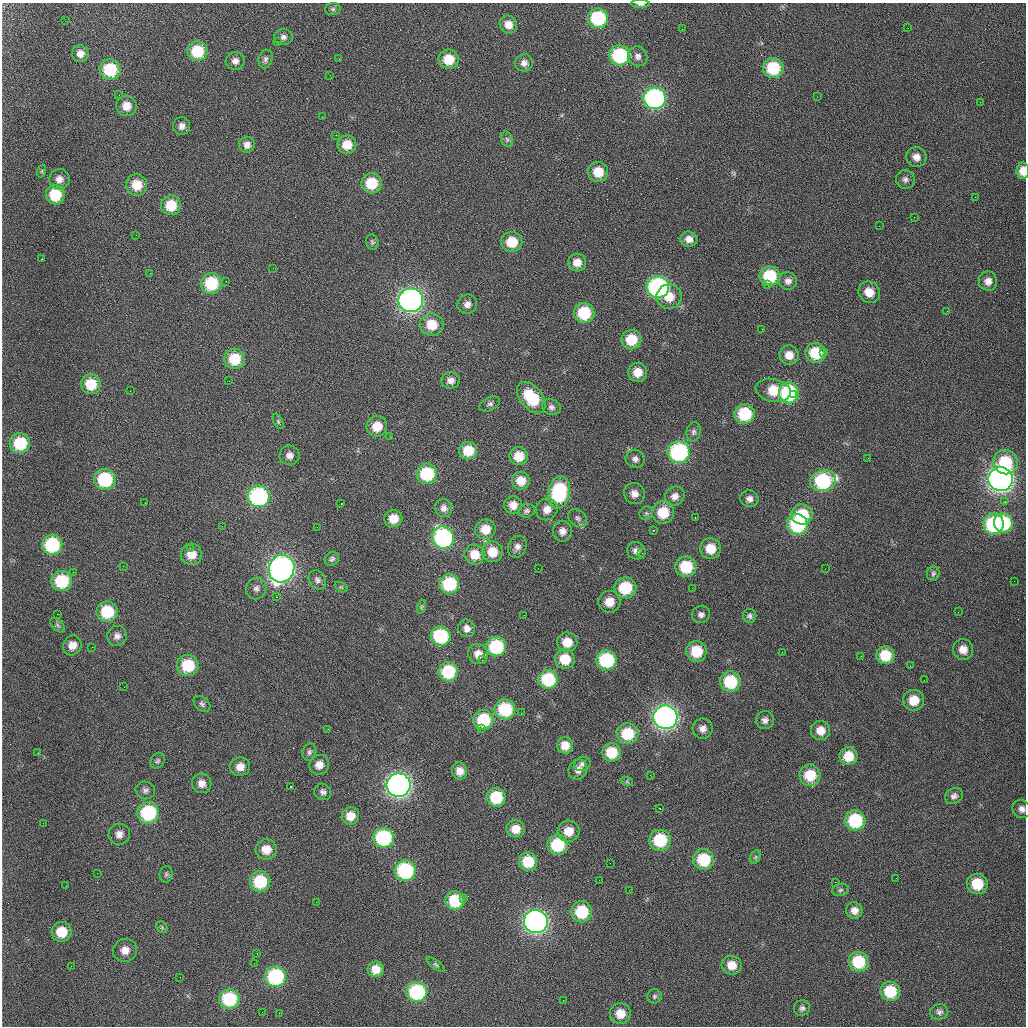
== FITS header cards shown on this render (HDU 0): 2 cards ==
NAXIS1  =                 1024 / Comment
NAXIS2  =                 1024 / Comment

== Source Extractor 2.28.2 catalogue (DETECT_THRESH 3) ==
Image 1024 x 1024 px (HDU 0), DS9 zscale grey, 1 PNG px = 1 image px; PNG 1028 x 1028 px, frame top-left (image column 1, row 1024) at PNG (2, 3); each listed source drawn as its Kron ellipse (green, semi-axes under 4 px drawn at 4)
Background 17.8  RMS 2.8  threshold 8.48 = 3 sigma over >= 5 px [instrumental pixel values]
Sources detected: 276; all 276 listed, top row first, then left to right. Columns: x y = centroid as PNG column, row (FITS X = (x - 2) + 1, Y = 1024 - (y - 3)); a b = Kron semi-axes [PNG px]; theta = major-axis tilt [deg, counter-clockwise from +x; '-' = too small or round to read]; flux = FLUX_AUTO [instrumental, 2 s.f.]
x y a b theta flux
641 4 9 4 -1 560
333 9 7 6 - 380
598 18 10 10 - 12000
65 21 3 2 - 230
508 24 9 8 - 1800
908 28 2 2 - 170
682 29 2 2 - 92
283 37 9 8 - 730
277 41 3 3 - 160
197 51 10 10 - 7200
80 54 8 8 - 1400
619 55 10 10 - 15000
638 56 10 9 - 920
266 59 9 6 75 610
339 59 2 2 - 140
449 59 10 9 - 3900
235 61 9 9 - 1000
524 63 9 8 - 1100
773 68 10 10 - 8600
110 69 10 10 - 8700
330 75 3 2 - 170
119 95 3 2 - 190
817 97 2 2 - 210
655 98 11 11 - 41000
980 102 2 2 - 83
126 106 10 10 - 2200
322 117 3 2 - 270
181 126 9 8 - 1100
336 135 2 2 - 90
507 139 8 6 -67 460
247 145 8 8 - 1100
347 145 9 9 - 3000
916 157 10 10 - 1500
42 171 6 4 71 260
1023 171 8 6 -90 2000
598 172 10 10 - 3500
59 179 10 10 - 1400
905 179 9 9 - 850
371 183 10 10 - 5500
137 185 11 10 - 3800
55 195 9 9 - 6500
975 197 2 2 - 310
171 205 10 10 - 4600
914 217 2 2 - 400
879 226 2 2 - 360
136 235 2 2 - 300
689 239 8 7 - 1300
372 242 7 6 - 410
512 242 10 10 - 4500
42 259 2 2 - 100
577 263 9 9 - 1800
273 268 2 2 - 470
150 273 2 2 - 400
770 276 10 10 - 8700
226 281 2 2 - 240
788 281 9 8 - 940
988 281 9 9 - 1400
211 283 10 10 - 8500
768 285 3 2 - 550
658 287 11 11 - 39000
869 292 11 10 - 2900
669 297 12 12 - 3100
411 300 12 12 - 80000
467 304 10 9 - 1100
947 311 2 2 - 110
584 313 10 10 - 8400
432 325 12 11 - 4000
762 329 2 2 - 290
631 340 10 9 - 4900
824 352 3 3 - 180
816 353 10 10 - 6100
789 355 9 9 - 2000
235 359 10 10 - 6300
638 372 9 9 - 2600
451 380 9 8 - 1100
229 381 3 2 - 190
91 384 10 9 - 4800
773 390 18 11 -11 5100
130 391 2 2 - 80
789 393 10 10 - 17000
794 395 3 2 - 1500
531 398 18 11 -50 9900
490 404 11 6 26 570
551 407 9 8 - 810
745 414 10 10 - 9000
278 421 8 4 -64 370
377 426 10 10 - 3300
694 432 10 7 78 610
390 437 3 2 - 500
20 443 10 10 - 8400
468 451 9 9 - 4000
679 452 11 11 - 24000
290 455 10 9 - 1200
519 456 9 9 - 3000
868 458 2 2 - 130
635 459 9 9 - 930
1005 462 13 12 - 7800
427 474 10 10 - 10000
105 479 10 10 - 12000
1001 479 12 12 - 120000
521 481 9 9 - 2500
823 481 13 10 12 17000
559 492 16 11 79 17000
634 494 11 10 - 1500
259 496 11 11 - 27000
675 496 10 9 - 1400
749 499 9 8 - 970
1005 502 3 2 - 170
145 503 2 2 - 110
341 504 3 2 - 170
513 505 9 8 - 1700
444 508 9 8 - 920
547 509 11 10 - 1700
527 511 8 6 14 470
663 512 11 11 - 5300
646 513 7 6 - 450
802 515 11 10 - 6600
578 518 10 7 -40 670
695 518 3 2 - 350
393 519 9 8 - 2400
1003 523 10 9 - 10000
797 524 10 10 - 15000
994 524 10 10 - 16000
222 526 2 2 - 810
317 527 2 2 - 150
485 529 10 9 - 2800
653 530 3 2 - 450
562 531 10 9 - 1300
443 538 11 10 - 28000
52 545 10 10 - 14000
517 547 11 9 64 1100
190 548 2 2 - 270
710 548 10 10 - 3400
636 551 9 8 - 1000
493 552 10 10 - 3300
642 553 3 2 - 240
191 554 11 10 - 2900
475 554 10 10 - 2700
332 559 8 6 43 470
123 566 2 2 - 560
686 567 10 10 - 7300
538 568 2 2 - 470
282 569 14 12 64 89000
825 569 2 2 - 140
73 572 2 2 - 340
933 573 7 6 - 390
317 580 10 8 -59 780
62 581 10 10 - 9900
1014 581 2 2 - 270
449 584 10 9 - 9600
341 587 7 4 -31 290
256 588 11 10 - 1000
625 588 11 10 - 8400
692 588 2 2 - 450
276 597 3 2 - 370
609 602 11 11 - 2700
421 607 7 4 71 250
107 612 10 10 - 8300
958 612 2 2 - 130
57 614 2 2 - 130
701 614 9 8 - 800
524 615 2 2 - 180
750 616 7 6 - 540
57 625 9 5 -46 460
467 628 9 8 - 1100
117 636 10 9 - 1100
440 636 10 9 - 12000
567 642 10 10 - 3200
72 645 10 9 - 1800
92 647 2 2 - 72
496 647 10 10 - 12000
963 649 10 10 - 1900
696 651 10 10 - 5400
782 652 2 2 - 710
478 654 10 10 - 1600
885 655 9 9 - 4900
861 656 2 2 - 250
565 659 10 9 - 4100
482 660 2 2 - 110
607 660 10 9 - 14000
188 665 11 10 - 8200
910 666 2 2 - 120
448 672 10 9 - 9200
548 679 9 9 - 9500
924 680 2 2 - 110
730 682 10 10 - 8700
124 687 2 2 - 190
914 700 10 10 - 3500
202 704 9 6 -41 570
505 709 10 10 - 10000
521 713 3 2 - 150
665 717 12 12 - 94000
483 720 10 10 - 9300
765 720 9 9 - 890
328 729 2 2 - 620
482 729 3 3 - 260
703 729 10 10 - 1200
820 730 9 9 - 2100
628 734 11 10 - 6700
565 745 8 8 - 2100
309 752 9 7 75 600
611 752 9 9 - 5100
38 753 2 2 - 110
848 756 9 9 - 3500
157 761 8 6 52 480
582 764 8 7 - 590
319 765 10 9 - 1700
240 767 10 9 - 1800
578 770 10 9 - 1200
460 771 8 7 - 1400
650 775 3 2 - 340
810 775 11 10 - 5400
627 782 6 4 -19 260
202 783 10 9 - 1500
399 785 12 12 - 92000
291 786 3 3 - 630
145 790 10 8 -15 760
323 792 9 8 - 690
954 796 9 7 31 810
496 797 9 9 - 7100
660 808 3 2 - 170
1022 809 9 8 - 1000
148 813 11 11 - 15000
350 816 9 8 - 2300
855 820 10 10 - 11000
43 823 2 2 - 73
516 829 9 8 - 2300
568 831 11 10 - 2800
119 834 11 10 - 1400
384 838 10 10 - 17000
660 840 10 10 - 9400
557 845 10 10 - 9100
266 849 10 10 - 2500
755 857 7 5 59 370
704 860 10 10 - 8100
528 862 9 9 - 5700
610 863 2 2 - 310
405 871 10 10 - 17000
97 873 2 2 - 120
166 874 8 6 87 510
896 878 2 2 - 74
599 880 2 2 - 100
260 881 10 10 - 8400
835 882 2 2 - 100
977 884 10 10 - 5600
66 886 2 2 - 250
629 890 2 2 - 980
840 890 8 6 15 420
463 898 3 2 - 460
455 901 9 9 - 7300
316 902 2 2 - 95
854 910 8 8 - 1300
582 912 10 10 - 8100
536 921 12 11 - 89000
162 927 6 5 - 350
62 932 10 10 - 4600
125 950 12 11 - 2000
257 954 2 2 - 430
859 962 10 10 - 7900
254 963 2 2 - 220
436 964 11 3 -38 350
732 965 10 9 - 2500
71 966 3 2 - 240
376 969 8 8 - 2100
180 977 2 2 - 89
275 977 10 10 - 18000
890 991 10 9 - 6400
417 992 10 10 - 16000
654 996 7 7 - 470
229 999 10 10 - 10000
563 1000 2 2 - 110
802 1008 8 7 - 610
262 1012 2 2 - 390
939 1012 9 8 - 680
279 1013 2 2 - 95
620 1013 10 10 - 2800
At the frame edge (FLAGS 8, measured only in part): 3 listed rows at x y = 641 4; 1023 171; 1022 809